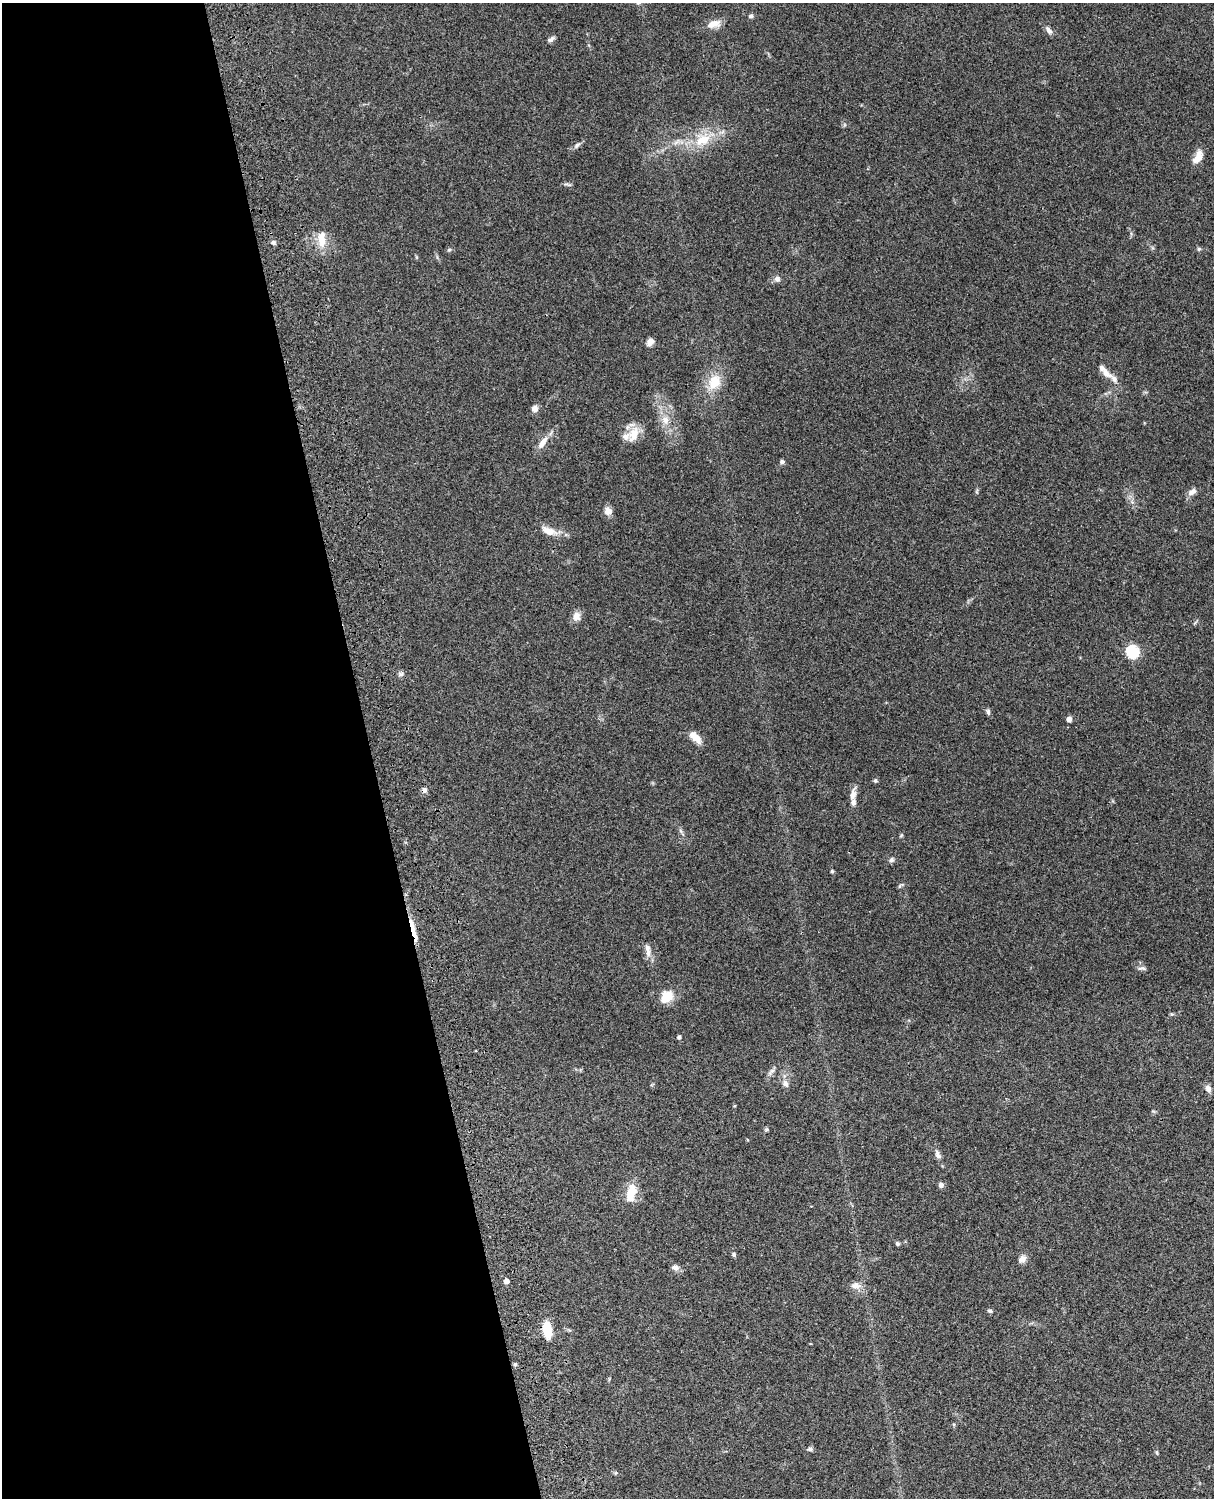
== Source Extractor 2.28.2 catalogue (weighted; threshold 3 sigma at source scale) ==
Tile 5 of 4 x 3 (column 1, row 2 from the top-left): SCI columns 121-1332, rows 1773-3268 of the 5087 x 4927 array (HDU 1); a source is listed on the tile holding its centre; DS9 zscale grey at full resolution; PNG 1216 x 1500 px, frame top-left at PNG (2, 3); no overlay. Shown black and unused: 31% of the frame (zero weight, under 3 of 4 exposures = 6% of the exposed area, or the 3 px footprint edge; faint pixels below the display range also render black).
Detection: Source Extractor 2.28.2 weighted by HDU 2 'WHT'; one run over the whole footprint, this tile lists its part. Background 0.103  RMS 0.0065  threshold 0.0292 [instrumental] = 3 sigma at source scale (4.5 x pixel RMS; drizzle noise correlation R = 1.50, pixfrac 1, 0.05/0.05 arcsec/px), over >= 5 px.
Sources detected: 67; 1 cosmic-ray / hot-pixel residue — not listed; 5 inside a brighter listed object's ellipse — not listed separately; the other 61 listed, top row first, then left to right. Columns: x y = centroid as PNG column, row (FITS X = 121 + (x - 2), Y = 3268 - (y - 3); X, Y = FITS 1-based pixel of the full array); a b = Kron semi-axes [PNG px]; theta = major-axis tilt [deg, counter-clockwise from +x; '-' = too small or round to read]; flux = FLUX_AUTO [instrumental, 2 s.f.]
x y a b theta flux
751 16 6 5 - 1.4
714 24 19 9 15 6.3
1049 30 11 6 -57 2.7
551 39 10 5 31 2
702 140 26 17 24 19
577 145 10 6 41 2
1198 157 16 8 61 7.1
567 184 12 2 -17 0.88
322 241 19 12 -80 9.3
273 243 6 5 - 1.5
1199 249 6 5 - 0.95
449 250 6 4 3 0.86
777 279 9 8 - 2.4
650 342 9 7 40 3.1
1107 374 20 8 -37 6.3
714 382 22 17 65 14
535 409 7 7 - 3.4
665 420 12 10 -70 5.6
633 435 23 13 68 9.8
542 442 20 8 55 5.9
782 462 6 5 - 1.5
1192 492 12 7 32 3.1
608 511 9 9 - 3.8
549 531 20 9 -23 7.3
576 616 12 10 81 4.5
1132 652 6 6 - 75
401 674 7 5 29 1.4
988 712 8 5 -82 1.4
1069 719 5 4 - 3.4
695 737 17 8 -45 6.6
875 781 6 5 - 1.1
853 795 19 7 77 4.5
681 831 7 4 -71 1.2
891 860 7 6 - 1.6
832 871 4 4 - 0.89
900 886 6 4 70 0.84
412 926 24 5 -76 9.3
648 952 13 6 -90 3.8
1142 968 12 5 4 1.6
666 996 17 14 51 10
1172 1014 6 4 17 0.81
679 1037 5 4 - 0.98
771 1071 13 5 47 2.2
785 1084 11 7 -59 2.8
1208 1089 9 7 -69 2.7
766 1129 6 5 - 0.94
938 1155 12 7 -65 2.6
941 1185 5 5 - 2.7
631 1193 23 11 77 12
897 1244 5 5 - 0.98
734 1255 5 5 - 1.1
1022 1259 12 8 40 3.1
675 1267 10 8 -26 2.8
506 1281 4 4 - 4.2
856 1285 16 9 -4 4.2
990 1311 6 5 - 1.1
547 1330 16 8 -79 16
515 1364 5 4 - 0.9
810 1449 7 6 - 1.5
1157 1452 7 3 -81 0.81
616 1473 6 4 -18 0.86
Overlapping masked pixels (flux is a lower limit): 1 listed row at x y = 412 926